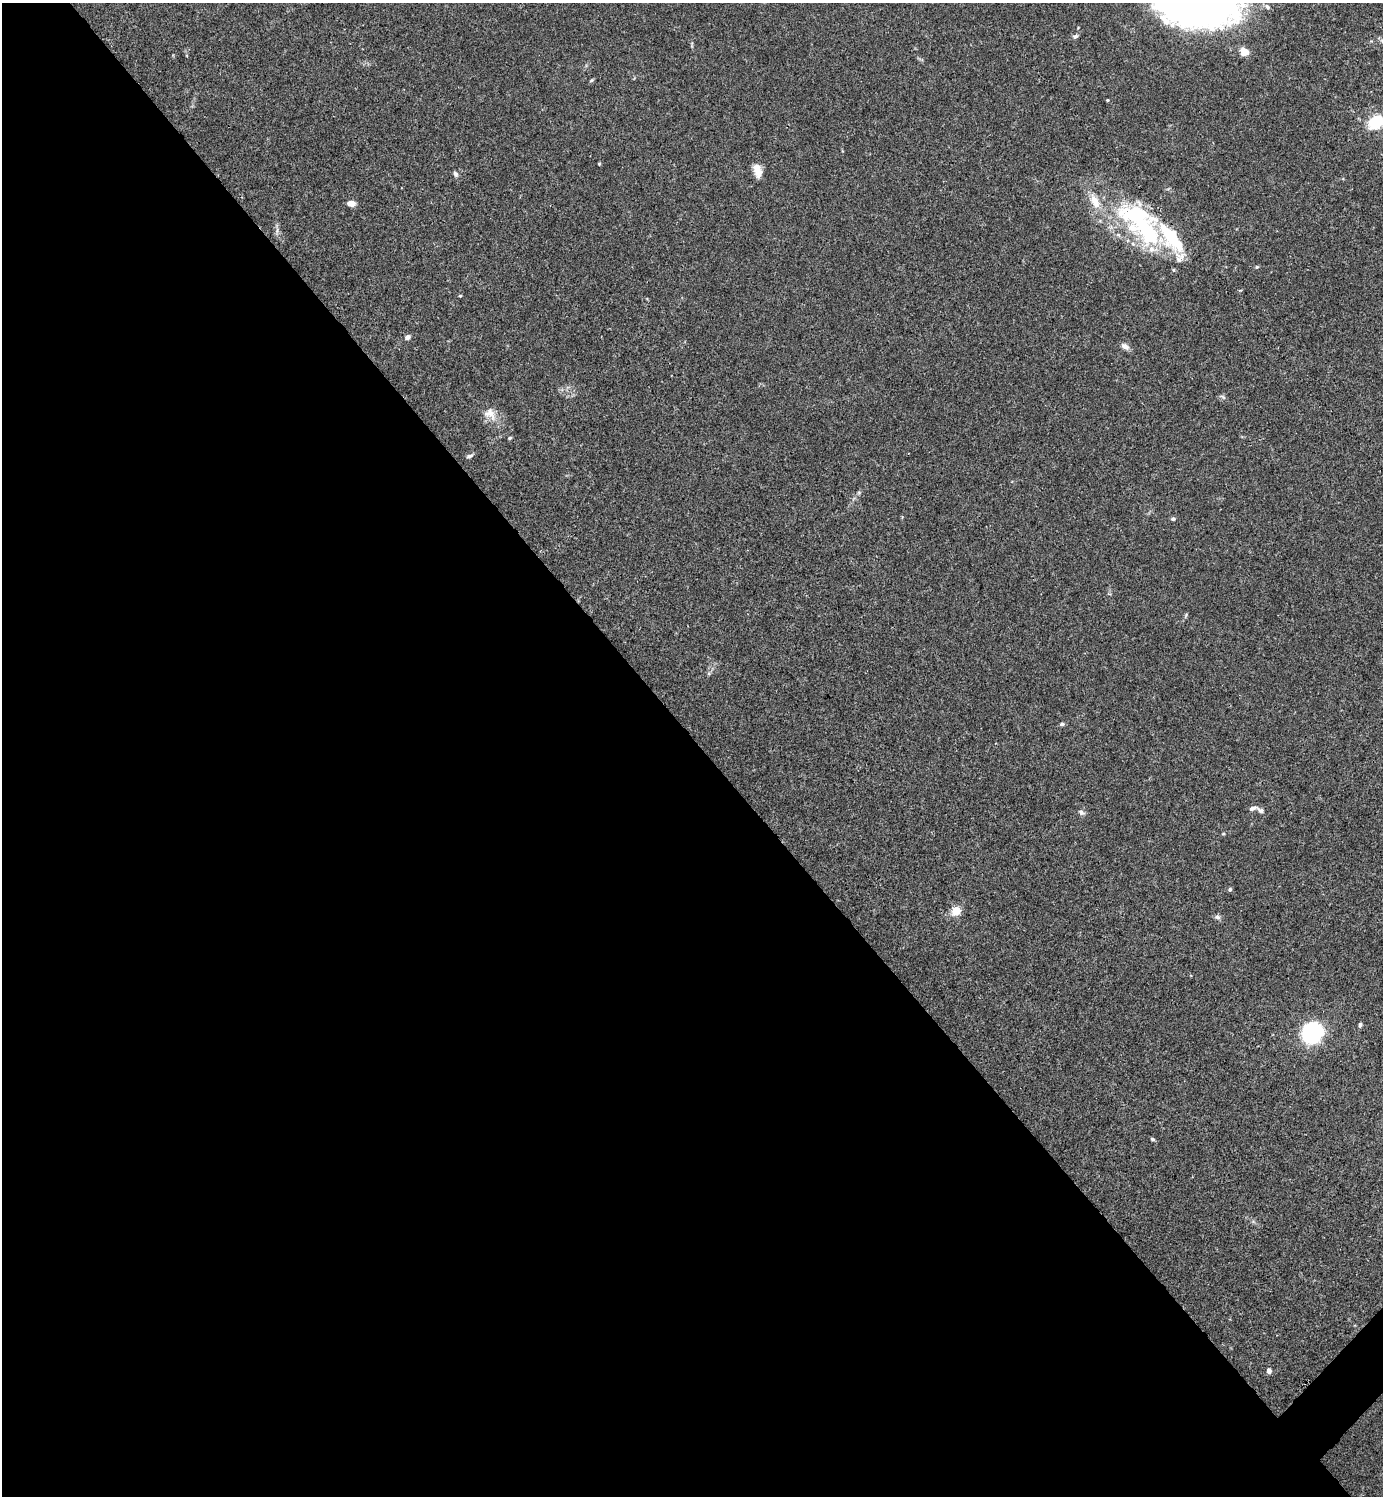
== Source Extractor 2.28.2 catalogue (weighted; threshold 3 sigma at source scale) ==
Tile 9 of 4 x 4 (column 1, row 3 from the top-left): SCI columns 300-1680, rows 1495-2988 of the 5981 x 5982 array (HDU 1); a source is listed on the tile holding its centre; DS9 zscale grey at full resolution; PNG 1385 x 1498 px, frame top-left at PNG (2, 3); no overlay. Shown black and unused: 51% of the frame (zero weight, under 3 of 4 exposures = <1% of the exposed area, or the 3 px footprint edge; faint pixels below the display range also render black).
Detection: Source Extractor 2.28.2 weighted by HDU 2 'WHT'; one run over the whole footprint, this tile lists its part. Background 0.0153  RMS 0.0022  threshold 0.0098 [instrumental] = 3 sigma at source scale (4.5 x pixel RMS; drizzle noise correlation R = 1.50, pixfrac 1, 0.05/0.05 arcsec/px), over >= 5 px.
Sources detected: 45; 5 inside a brighter object's white glare — not listed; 3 inside a brighter listed object's ellipse — not listed separately; the other 37 listed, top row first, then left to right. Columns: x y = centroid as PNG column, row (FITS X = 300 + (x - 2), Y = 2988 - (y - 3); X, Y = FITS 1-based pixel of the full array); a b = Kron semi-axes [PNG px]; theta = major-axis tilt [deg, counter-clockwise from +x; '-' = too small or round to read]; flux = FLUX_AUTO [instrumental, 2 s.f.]
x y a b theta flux
1199 4 65 35 -7 140
1267 7 9 5 -46 0.57
1075 36 7 5 23 0.48
1244 52 11 9 -40 1.8
591 80 6 4 44 0.28
1107 100 3 3 - 0.22
1376 122 12 9 56 11
599 164 4 3 - 0.22
758 170 16 9 -73 2.4
455 174 7 5 -57 0.58
351 203 8 5 -3 1.7
1141 213 60 20 -21 15
277 231 8 5 76 0.61
1118 235 7 5 -29 0.49
1152 249 10 9 - 1.6
1180 257 18 13 48 2.3
1257 267 5 5 - 0.26
460 296 4 3 - 0.2
407 337 6 5 - 0.82
1125 346 11 7 -28 1
1223 397 10 2 -31 0.31
490 414 19 14 -36 2.8
510 438 5 4 - 0.24
469 456 9 5 22 0.55
1173 519 6 5 - 0.33
1062 724 7 4 9 0.43
1252 808 10 5 17 0.76
1261 810 11 6 -31 0.69
1081 812 9 6 -24 0.63
1223 834 5 3 - 0.21
1230 889 5 4 - 0.32
956 911 11 9 45 2.7
1217 917 8 6 -3 0.55
1360 1025 5 4 - 0.44
1312 1032 21 19 51 19
1152 1139 6 4 -18 0.33
1269 1371 5 5 - 0.92
Isophote crosses this tile's border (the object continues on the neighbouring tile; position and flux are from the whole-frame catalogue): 2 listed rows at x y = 1199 4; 1376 122